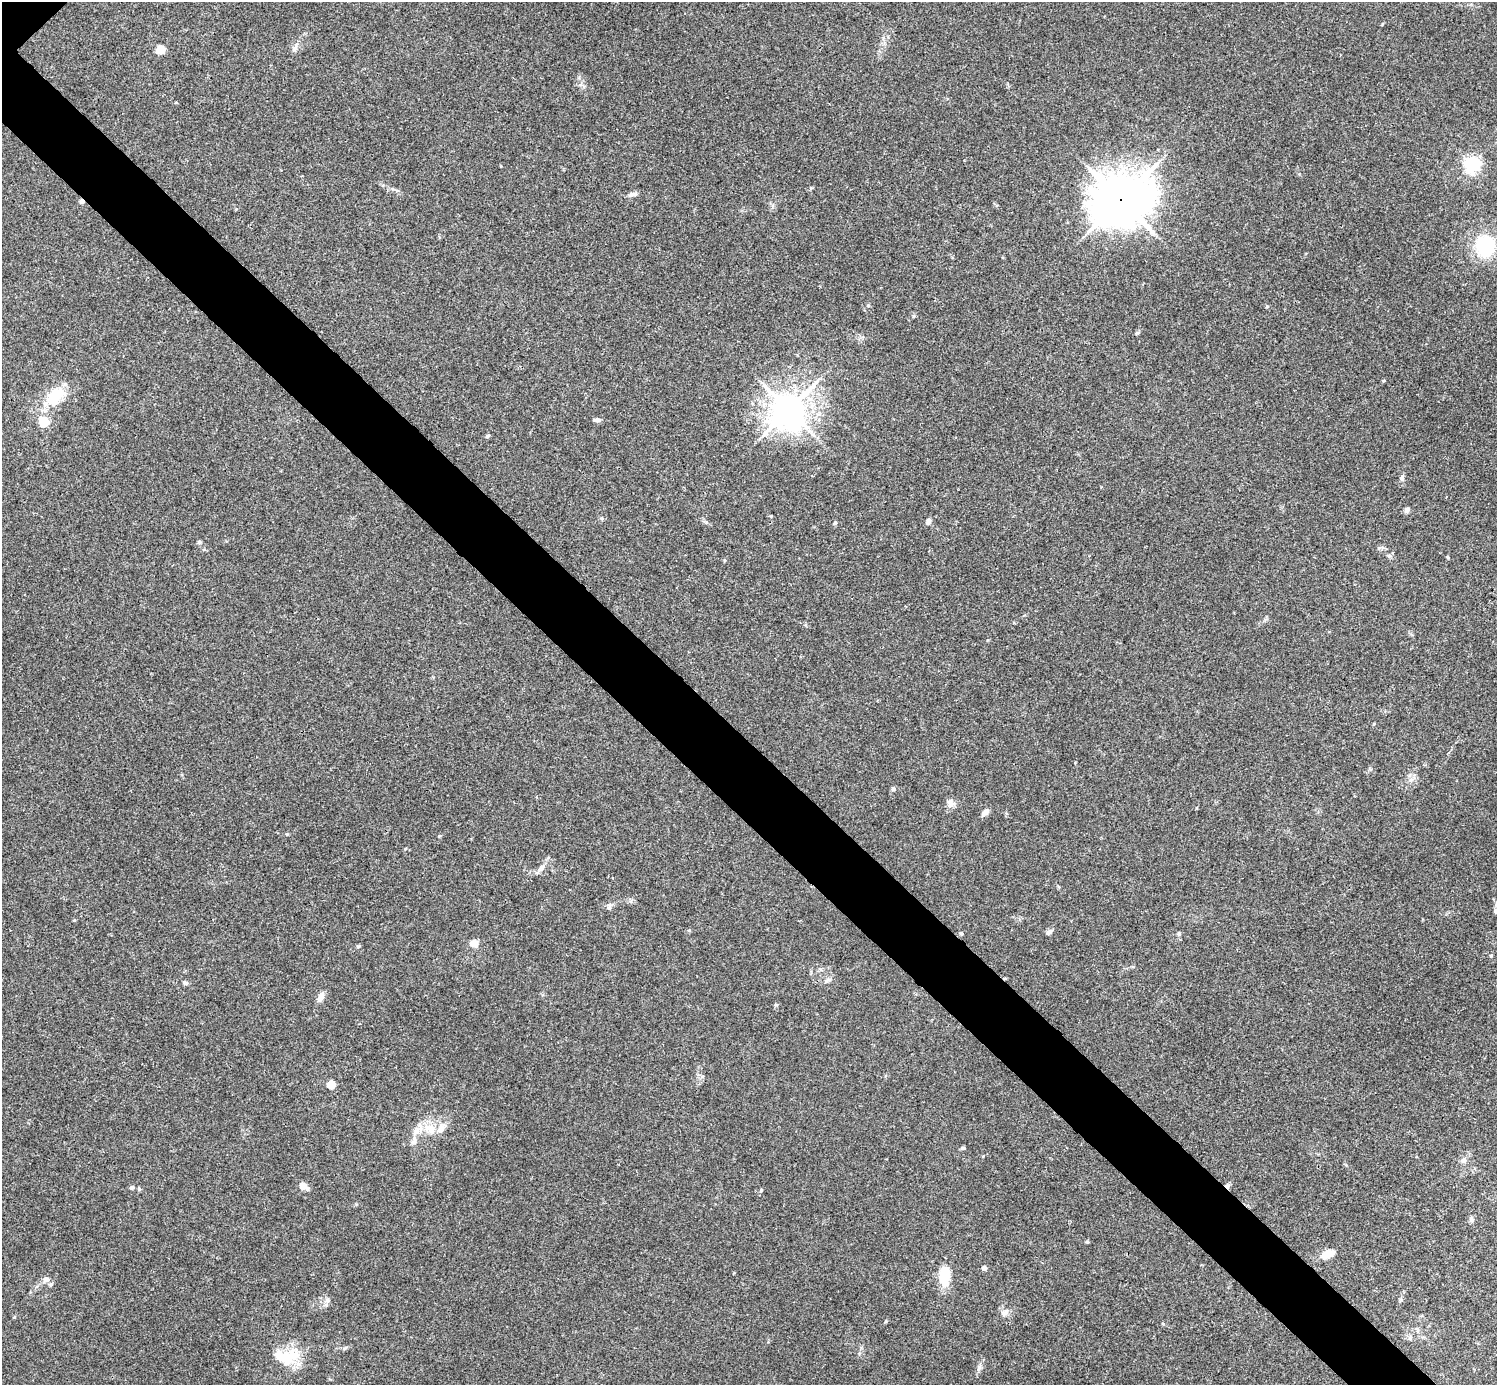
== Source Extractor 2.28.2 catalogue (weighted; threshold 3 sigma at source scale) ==
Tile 6 of 4 x 4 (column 2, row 2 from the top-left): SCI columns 1502-2996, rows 3066-4448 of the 5988 x 5988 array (HDU 1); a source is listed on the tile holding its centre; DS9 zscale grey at full resolution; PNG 1499 x 1387 px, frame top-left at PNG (2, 2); no overlay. Shown black and unused: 6% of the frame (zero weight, under 3 of 4 exposures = <1% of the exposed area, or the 3 px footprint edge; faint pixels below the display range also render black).
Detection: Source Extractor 2.28.2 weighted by HDU 2 'WHT'; one run over the whole footprint, this tile lists its part. Background 0.0533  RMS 0.005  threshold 0.0225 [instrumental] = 3 sigma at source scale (4.5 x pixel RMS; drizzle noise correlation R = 1.50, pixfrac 1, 0.05/0.05 arcsec/px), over >= 5 px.
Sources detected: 59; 1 cosmic-ray / hot-pixel residue — not listed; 3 inside a brighter listed object's ellipse — not listed separately; the other 55 listed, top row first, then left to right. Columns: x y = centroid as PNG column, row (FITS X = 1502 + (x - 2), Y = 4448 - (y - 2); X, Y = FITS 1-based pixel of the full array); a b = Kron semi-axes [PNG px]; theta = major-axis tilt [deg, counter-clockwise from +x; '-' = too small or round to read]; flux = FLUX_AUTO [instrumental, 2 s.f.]
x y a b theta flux
295 48 11 5 61 1.8
160 49 8 7 - 5.9
1472 164 6 6 - 150
632 194 13 5 14 1.6
1121 200 22 19 23 1200
82 201 5 4 - 2.2
1485 246 18 16 -81 31
1267 307 5 3 - 0.5
1137 333 6 4 17 0.66
1384 381 4 3 - 0.46
55 396 28 18 47 15
788 410 11 10 - 900
597 420 10 4 2 1.4
44 422 5 5 - 31
488 436 7 4 28 0.76
1402 478 7 5 -86 1.3
1407 510 6 5 - 1.6
928 522 8 6 75 1.6
835 523 5 4 - 0.79
199 542 6 4 45 0.67
1448 557 5 3 - 0.46
1374 724 4 3 - 0.58
1411 780 7 5 44 1.6
893 789 6 5 - 1.1
950 803 13 8 -80 2.4
986 812 10 5 44 2.4
541 868 10 6 48 2.5
609 907 8 5 90 1.1
1495 911 7 4 72 0.94
74 920 4 3 - 0.46
1049 932 7 5 40 1.7
961 933 5 4 - 0.73
1179 934 5 5 - 1
474 943 5 5 - 8.4
1491 956 5 3 - 0.46
828 980 10 4 33 1.2
185 983 7 5 -28 1.1
320 997 12 7 59 2.8
776 1005 5 3 - 0.56
331 1084 5 5 - 14
430 1128 13 11 -32 7.2
416 1132 17 6 52 4
963 1148 6 4 13 0.81
1463 1160 8 7 - 1.7
304 1186 12 8 -34 3
132 1187 5 4 - 1.5
1471 1219 8 6 -45 1.1
1087 1242 4 4 - 0.59
1328 1254 14 7 28 6.7
984 1268 4 4 - 2.9
944 1276 18 10 88 15
46 1279 9 7 4 2
1004 1313 11 7 18 2.2
1410 1338 6 4 72 0.76
286 1357 38 18 2 16
Overlapping masked pixels (flux is a lower limit): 2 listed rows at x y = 1121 200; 82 201
Unlisted compact peaks at least as high as the median listed source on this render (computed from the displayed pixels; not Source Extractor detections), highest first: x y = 761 1190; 439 836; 979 1367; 358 946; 327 1300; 886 1321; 913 316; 287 834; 139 1189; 706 522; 868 305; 1379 548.